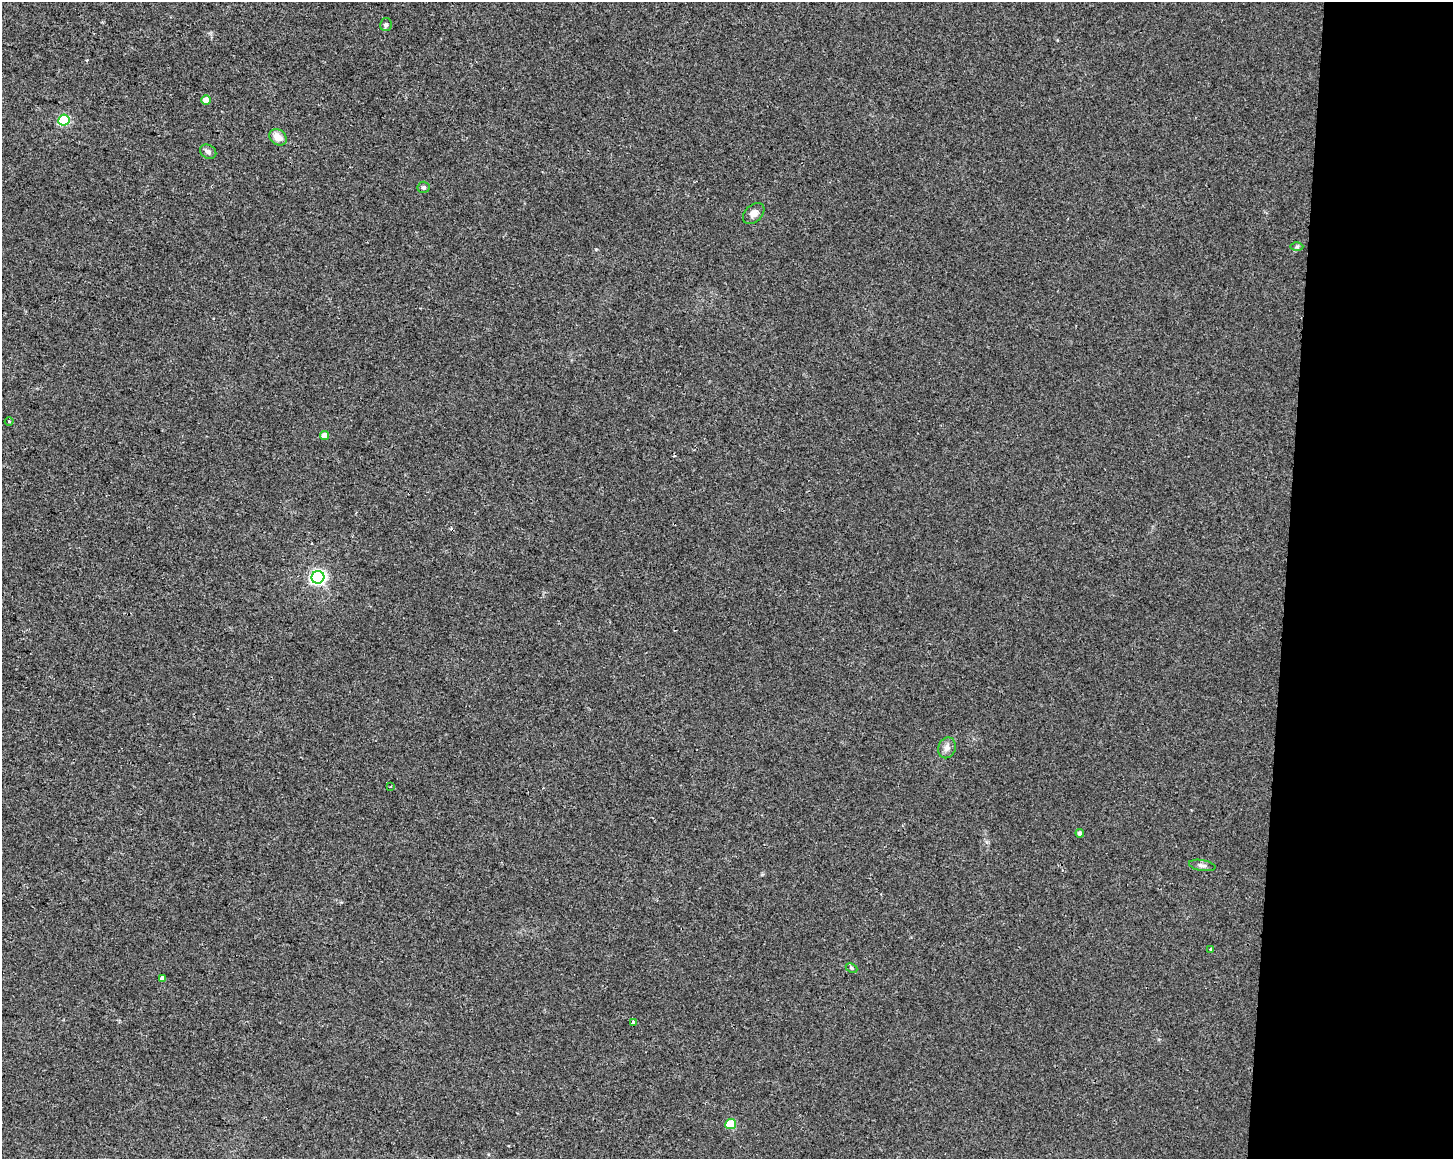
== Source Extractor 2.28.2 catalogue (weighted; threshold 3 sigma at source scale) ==
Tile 9 of 3 x 4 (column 3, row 3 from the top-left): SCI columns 3186-4636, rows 1158-2314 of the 4863 x 4635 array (HDU 1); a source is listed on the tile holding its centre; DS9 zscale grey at full resolution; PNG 1455 x 1161 px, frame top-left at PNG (2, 2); each listed source drawn as its Kron ellipse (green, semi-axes under 4 px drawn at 4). Shown black and unused: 12% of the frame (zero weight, under 2 of 3 exposures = <1% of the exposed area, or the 3 px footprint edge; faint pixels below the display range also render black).
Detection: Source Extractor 2.28.2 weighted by HDU 2 'WHT'; one run over the whole footprint, this tile lists its part. Background 0.00708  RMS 0.0047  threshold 0.021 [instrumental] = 3 sigma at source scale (4.5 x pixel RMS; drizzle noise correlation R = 1.50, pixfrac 1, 0.0396/0.0396 arcsec/px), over >= 5 px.
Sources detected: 22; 2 cosmic-ray / hot-pixel residue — neither listed nor drawn; the other 20 listed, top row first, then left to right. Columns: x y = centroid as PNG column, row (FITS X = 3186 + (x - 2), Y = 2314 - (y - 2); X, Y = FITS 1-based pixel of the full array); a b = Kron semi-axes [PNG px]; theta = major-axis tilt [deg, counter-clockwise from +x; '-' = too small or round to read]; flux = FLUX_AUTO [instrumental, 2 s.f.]
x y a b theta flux
386 25 6 5 - 1.2
206 100 5 4 - 3.5
64 120 5 5 - 45
278 137 9 7 -39 5.1
208 152 9 6 -32 1.6
424 187 6 5 - 1
754 213 12 8 44 2.7
1297 247 6 4 1 0.66
9 422 4 3 - 0.45
325 435 4 4 - 4.3
318 577 6 6 - 120
947 748 10 8 67 2.3
390 787 4 2 - 0.42
1080 833 4 4 - 1.4
1202 865 13 5 -9 1.5
1211 949 3 3 - 0.49
851 968 6 4 -26 0.78
162 978 4 3 - 1.5
633 1022 3 3 - 2.1
731 1124 5 5 - 19